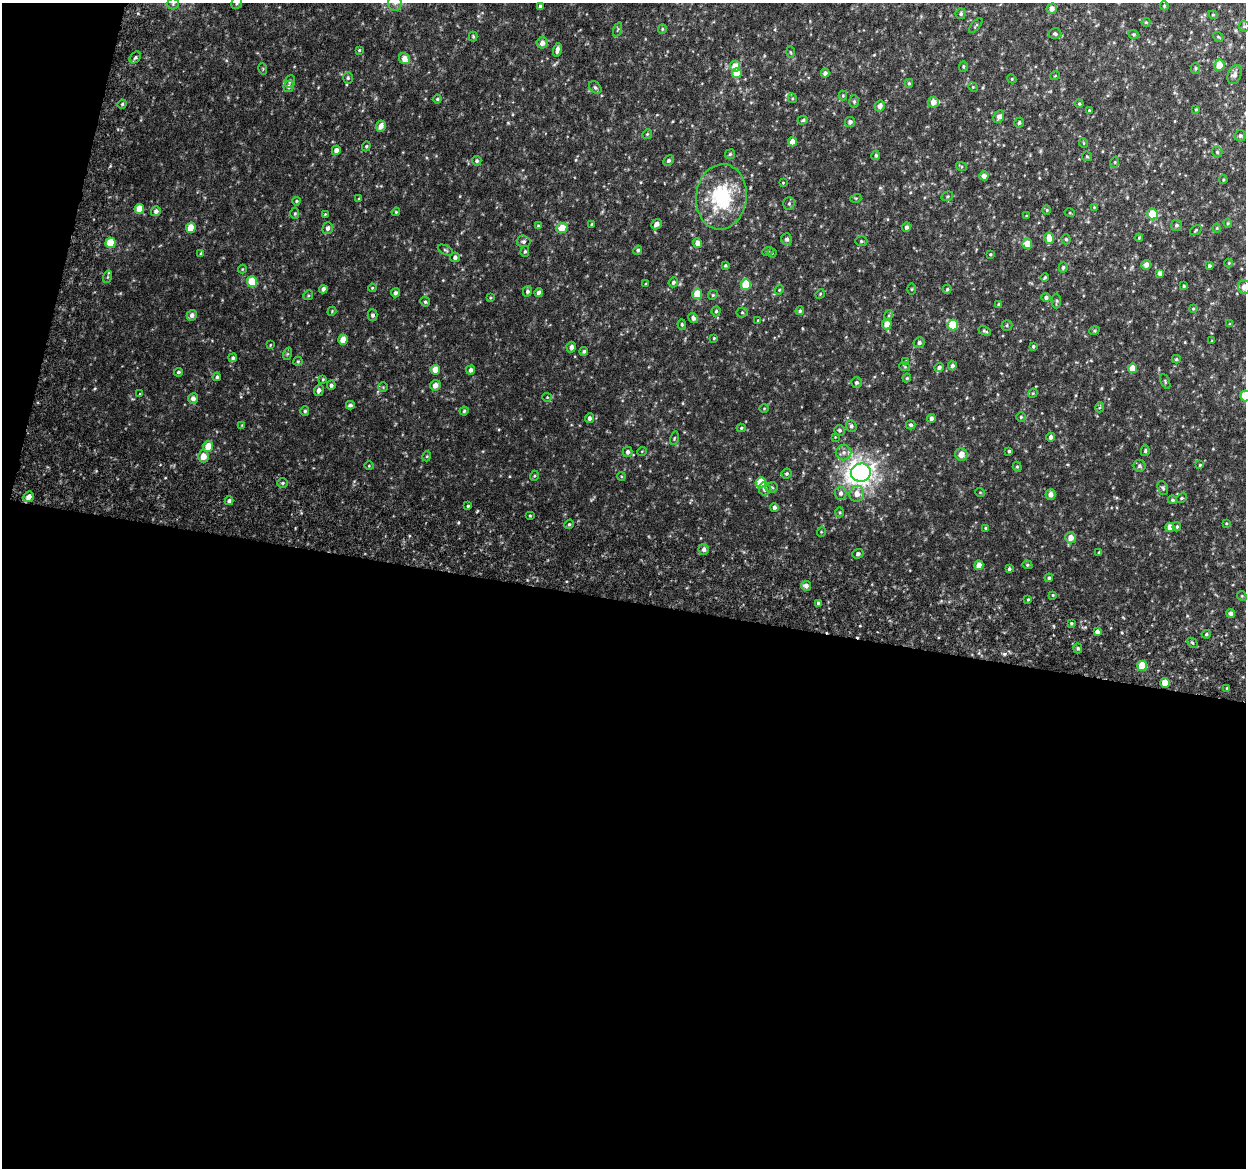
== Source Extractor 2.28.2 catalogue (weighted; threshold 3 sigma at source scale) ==
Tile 13 of 4 x 4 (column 1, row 4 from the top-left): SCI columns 50-1293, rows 308-1473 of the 5084 x 5337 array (HDU 1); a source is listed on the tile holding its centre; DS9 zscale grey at full resolution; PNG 1248 x 1170 px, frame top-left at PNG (2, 3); each listed source drawn as its Kron ellipse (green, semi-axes under 4 px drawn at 4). Shown black and unused: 51% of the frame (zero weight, under 6 of 12 exposures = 5% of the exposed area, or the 3 px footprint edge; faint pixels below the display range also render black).
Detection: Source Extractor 2.28.2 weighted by HDU 2 'WHT'; one run over the whole footprint, this tile lists its part. Background 0.00184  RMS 0.0014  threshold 0.00563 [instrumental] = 3 sigma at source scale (4.09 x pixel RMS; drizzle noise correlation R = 1.36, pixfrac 0.8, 0.0396/0.0396 arcsec/px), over >= 5 px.
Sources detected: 276; all 276 listed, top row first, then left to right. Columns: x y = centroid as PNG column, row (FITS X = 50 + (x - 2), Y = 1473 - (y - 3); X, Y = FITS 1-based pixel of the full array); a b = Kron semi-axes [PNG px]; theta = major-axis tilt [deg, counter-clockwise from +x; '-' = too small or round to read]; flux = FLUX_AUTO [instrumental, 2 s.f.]
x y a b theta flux
237 3 7 5 66 0.26
395 3 8 7 - 0.54
173 4 6 5 - 0.23
540 6 4 3 - 0.22
1164 6 4 4 - 0.12
1052 9 5 5 - 0.74
961 14 5 5 - 0.22
1213 15 4 4 - 0.12
1146 22 4 4 - 0.11
976 25 9 3 49 0.13
1244 26 5 5 - 0.2
618 29 7 3 71 0.14
662 29 5 4 - 0.15
1055 34 6 5 - 0.26
1134 34 5 4 - 0.16
473 36 5 4 - 0.14
1218 37 6 4 -41 0.15
542 43 5 5 - 0.79
359 50 4 3 - 0.13
557 50 7 4 76 0.48
790 52 6 3 -87 0.14
135 57 6 4 50 0.24
404 59 6 5 - 1.1
1219 65 5 5 - 1.6
735 66 5 5 - 1.5
963 66 5 4 - 0.15
1195 68 5 4 - 0.16
263 69 6 3 -73 0.13
737 73 5 5 - 2.2
825 73 4 4 - 0.46
1234 75 10 6 68 0.52
1055 76 4 3 - 0.081
348 78 6 5 - 0.19
1012 79 5 3 - 0.11
290 81 6 5 - 0.26
909 83 4 4 - 0.18
289 87 5 5 - 0.37
973 87 5 4 - 0.13
595 88 7 5 -48 0.26
843 96 5 4 - 0.13
792 98 5 4 - 0.14
437 99 4 4 - 0.17
854 102 6 5 - 0.2
933 102 5 5 - 1.1
122 104 4 4 - 0.16
1079 104 4 3 - 0.14
880 106 5 5 - 0.57
1089 110 3 3 - 0.12
1196 110 3 3 - 0.12
999 117 6 5 - 0.57
803 120 5 4 - 0.16
850 122 5 5 - 0.4
1019 123 5 5 - 0.25
381 126 6 4 63 0.89
647 134 5 4 - 0.15
1240 136 6 5 - 0.24
792 142 4 4 - 0.94
1084 143 5 3 - 0.097
366 146 5 4 - 0.16
336 150 4 4 - 0.62
1217 152 5 5 - 0.18
730 154 5 4 - 0.16
876 155 5 4 - 0.19
1087 156 5 5 - 0.15
669 160 6 4 44 0.25
477 161 5 4 - 0.24
1115 162 6 3 72 0.14
961 166 5 3 - 0.14
984 176 4 4 - 0.61
1223 180 4 3 - 0.12
783 183 4 4 - 0.1
947 196 6 4 20 0.17
721 197 33 25 83 9.1
856 198 5 3 - 0.13
359 199 4 4 - 0.11
296 201 4 3 - 0.14
789 204 6 5 - 0.25
1094 207 3 3 - 0.092
139 209 5 4 - 1.6
1047 210 4 4 - 0.13
156 211 5 5 - 0.37
396 212 4 4 - 0.13
295 213 6 4 89 0.15
1070 213 5 3 - 0.1
325 214 4 3 - 0.1
1153 214 5 5 - 2.9
1026 216 4 2 - 0.095
1228 223 4 4 - 0.13
591 224 3 2 - 0.1
656 224 6 4 40 0.55
1176 225 5 5 - 0.26
538 226 4 4 - 0.14
906 227 5 4 - 0.37
191 228 5 4 - 1.9
328 228 6 5 - 0.36
562 228 5 5 - 1.8
1217 228 4 4 - 0.12
1196 230 6 3 37 0.12
1049 238 6 5 - 1.3
1139 238 4 3 - 0.11
787 239 6 5 - 0.31
1066 239 5 4 - 0.2
523 241 7 6 - 0.3
861 241 6 5 - 0.2
111 243 5 5 - 3.4
698 243 5 4 - 0.86
1027 244 5 5 - 1.4
445 250 8 3 -27 0.18
638 250 4 4 - 0.22
525 251 5 4 - 0.2
768 251 6 3 18 0.14
201 253 4 4 - 0.15
772 253 4 4 - 0.11
990 254 3 2 - 0.11
455 257 5 5 - 0.36
1229 263 4 4 - 0.11
725 265 4 4 - 0.16
1146 265 5 4 - 0.56
1209 266 3 3 - 0.22
1063 267 5 4 - 0.22
242 269 4 4 - 0.11
1160 273 4 4 - 0.66
107 277 6 4 70 0.17
1045 278 4 3 - 0.16
252 282 5 5 - 3.3
673 282 5 4 - 0.25
646 284 3 3 - 0.16
746 284 5 5 - 3.4
1184 286 3 3 - 0.14
1244 287 7 5 89 0.69
372 288 4 3 - 0.12
323 289 4 4 - 0.39
911 289 5 3 - 0.12
947 289 4 3 - 0.16
779 290 5 3 - 0.12
527 291 5 4 - 0.29
395 293 4 4 - 0.33
539 293 4 4 - 0.48
697 294 5 5 - 2.3
820 294 5 4 - 0.14
308 295 5 4 - 0.15
713 295 5 4 - 0.17
490 298 4 3 - 0.12
1046 298 5 4 - 0.27
1056 301 7 4 -89 0.2
425 302 5 4 - 0.19
999 305 4 3 - 0.22
1193 309 4 4 - 0.12
332 311 4 3 - 0.1
716 311 5 4 - 0.2
800 311 4 4 - 0.18
742 312 5 5 - 0.16
192 315 5 5 - 0.46
373 315 5 5 - 0.3
889 315 5 3 - 0.14
693 318 5 4 - 0.36
758 320 4 4 - 0.11
682 324 5 4 - 0.18
887 324 5 5 - 1.1
1229 324 4 3 - 0.088
953 325 5 5 - 3.7
1007 325 5 5 - 0.17
985 331 7 3 -25 0.19
1094 331 5 3 - 0.13
714 338 4 4 - 0.11
343 340 5 4 - 1.4
1212 341 3 3 - 0.11
919 343 5 5 - 0.33
270 345 4 2 - 0.088
1033 346 4 3 - 0.15
571 347 5 4 - 0.53
584 351 4 4 - 0.22
287 354 6 4 71 0.17
233 358 4 4 - 0.25
1176 359 4 4 - 0.16
298 361 4 4 - 0.14
906 361 4 4 - 0.091
952 366 4 4 - 0.4
905 367 5 3 - 0.13
939 367 5 4 - 0.38
1132 368 5 4 - 1.5
435 370 5 4 - 1.5
471 370 4 4 - 0.45
178 372 4 4 - 0.2
217 377 4 4 - 0.22
907 378 4 3 - 0.13
323 379 4 3 - 0.13
1165 381 8 4 -65 0.18
856 382 5 5 - 0.24
331 385 5 4 - 0.23
435 385 5 5 - 0.75
383 387 4 4 - 0.11
319 390 5 4 - 0.5
1033 393 5 4 - 0.12
140 394 4 3 - 0.11
1245 396 5 5 - 3.1
547 397 5 4 - 0.13
193 398 5 5 - 0.55
350 405 4 4 - 0.29
1100 407 5 3 - 0.14
764 408 5 3 - 0.093
305 411 5 4 - 0.22
464 411 4 4 - 0.18
1021 417 5 5 - 0.17
589 418 5 4 - 0.41
931 418 4 4 - 0.4
242 425 4 4 - 0.093
911 425 5 4 - 0.24
851 426 6 5 - 0.29
741 428 5 4 - 0.17
839 430 5 5 - 0.26
835 437 4 4 - 0.096
1051 437 4 4 - 0.45
674 438 7 3 77 0.12
208 447 5 5 - 1.8
642 451 5 3 - 0.093
1009 451 3 3 - 0.16
1145 451 5 4 - 0.2
628 452 5 5 - 0.36
844 452 8 8 - 0.61
961 454 6 6 - 1.2
203 456 6 5 - 0.98
427 456 5 3 - 0.1
1200 465 4 3 - 0.11
369 466 4 3 - 0.092
1139 466 6 6 - 0.25
1017 467 5 4 - 0.15
861 473 10 9 - 61
786 474 5 4 - 0.22
534 476 5 3 - 0.12
621 476 4 3 - 0.11
761 482 5 5 - 2.5
283 483 5 5 - 0.21
771 487 6 5 - 0.21
1163 488 7 5 -68 0.21
764 489 6 6 - 0.52
980 492 5 3 - 0.094
841 493 6 6 - 0.46
857 494 8 7 - 1
1050 495 5 5 - 0.68
29 497 6 5 - 0.7
1182 498 6 4 27 0.17
1172 500 5 4 - 0.19
229 501 4 4 - 0.32
468 506 3 3 - 0.16
774 507 4 4 - 0.36
840 512 5 3 - 0.13
530 516 5 3 - 0.12
1226 523 4 3 - 0.13
569 524 5 4 - 0.17
1170 527 4 4 - 1.1
1177 527 4 3 - 0.15
986 528 3 3 - 0.16
821 532 5 3 - 0.11
1071 538 5 5 - 1.1
704 549 5 5 - 0.45
1099 553 3 3 - 0.21
858 554 5 4 - 0.28
979 565 5 4 - 0.94
1027 565 5 4 - 0.16
1009 569 4 3 - 0.24
1049 578 4 4 - 0.18
806 586 5 5 - 0.43
1053 595 4 3 - 0.12
1242 596 5 4 - 0.13
1028 599 4 4 - 0.13
818 603 4 4 - 0.22
1231 613 4 4 - 0.45
1071 623 4 3 - 0.15
1097 632 4 4 - 0.55
1206 634 5 4 - 0.2
1192 643 6 3 -44 0.15
1078 648 5 4 - 0.2
1142 666 5 5 - 3.2
1165 683 5 5 - 2
1227 688 4 3 - 0.15
Isophote crosses this tile's border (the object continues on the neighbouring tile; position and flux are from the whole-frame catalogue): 4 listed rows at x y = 237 3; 395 3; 1244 287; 1245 396